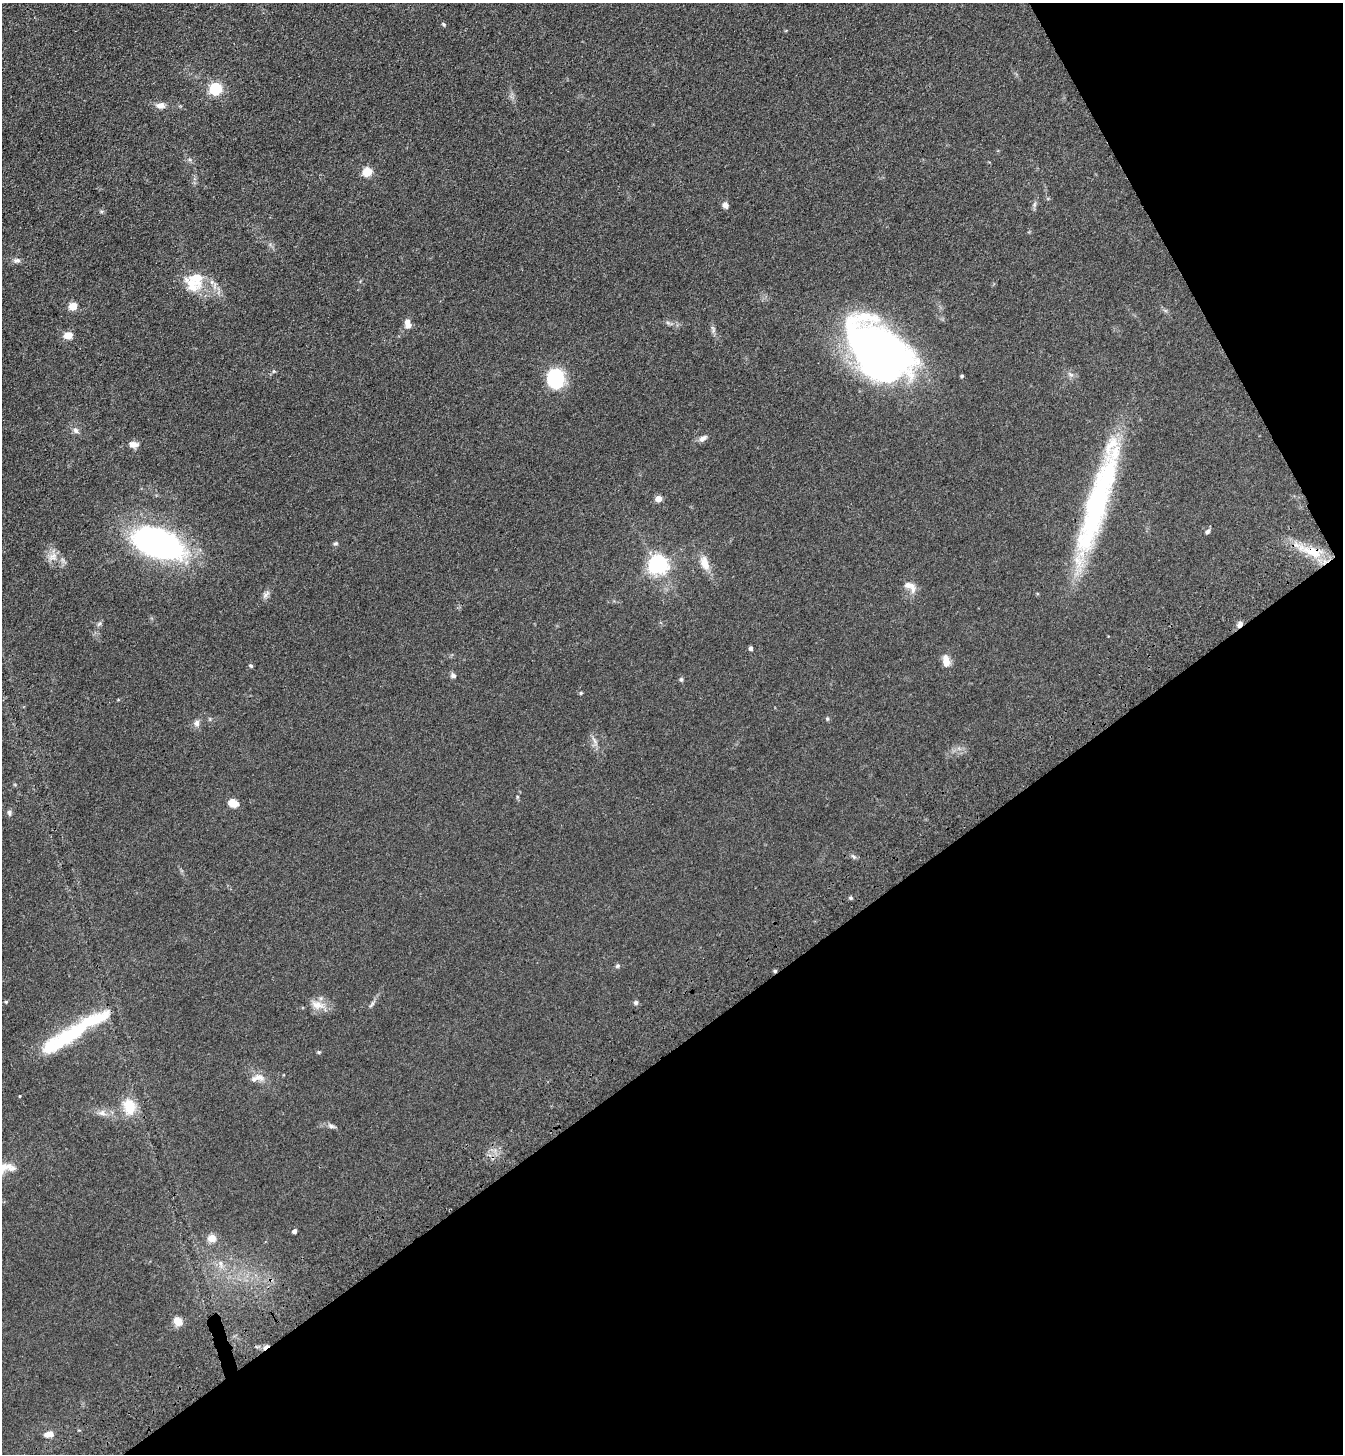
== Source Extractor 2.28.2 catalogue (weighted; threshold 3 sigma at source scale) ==
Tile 12 of 4 x 4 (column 4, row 3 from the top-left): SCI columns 4255-5595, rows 1557-3008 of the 5963 x 6017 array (HDU 1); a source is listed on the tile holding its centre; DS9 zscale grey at full resolution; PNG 1345 x 1456 px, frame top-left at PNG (2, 3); no overlay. Shown black and unused: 33% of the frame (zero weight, under 3 of 4 exposures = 6% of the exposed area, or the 3 px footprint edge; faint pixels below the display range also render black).
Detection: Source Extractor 2.28.2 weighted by HDU 2 'WHT'; one run over the whole footprint, this tile lists its part. Background 0.0855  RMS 0.0086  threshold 0.0385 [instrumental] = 3 sigma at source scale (4.5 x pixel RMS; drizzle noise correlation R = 1.50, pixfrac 1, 0.05/0.05 arcsec/px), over >= 5 px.
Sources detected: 73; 5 inside a brighter object's white glare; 1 cosmic-ray / hot-pixel residue — not listed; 2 inside a brighter listed object's ellipse — not listed separately; the other 65 listed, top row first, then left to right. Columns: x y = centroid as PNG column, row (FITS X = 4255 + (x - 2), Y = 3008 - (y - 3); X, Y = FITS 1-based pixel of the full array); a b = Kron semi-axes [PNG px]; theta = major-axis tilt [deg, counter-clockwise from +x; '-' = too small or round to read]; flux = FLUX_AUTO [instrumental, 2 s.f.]
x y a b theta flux
444 24 6 4 -42 1.1
216 89 6 5 - 110
161 105 8 6 2 6.4
367 172 5 5 - 44
1034 204 7 4 89 1.7
725 205 8 7 - 3.5
17 260 10 7 1 3.1
196 278 20 17 -27 22
73 306 5 5 - 28
668 323 7 4 -19 1.7
408 324 11 7 -81 7
713 329 13 3 -80 2.3
68 335 10 8 8 7
875 352 65 31 -17 200
274 371 5 5 - 1.1
1071 375 8 6 -9 2.6
962 376 4 4 - 1.2
555 378 15 12 -77 70
76 430 9 7 -50 3.2
703 438 10 6 33 4
133 444 11 7 1 5.6
659 499 5 5 - 12
1098 501 142 21 73 180
1207 532 7 5 43 2.1
157 543 46 23 -19 280
336 543 7 5 27 1.5
1312 552 31 14 -18 26
53 557 15 11 24 7.5
704 563 22 11 -71 10
658 564 7 6 - 440
909 585 17 8 -9 5.4
266 594 14 6 50 3.3
99 624 9 4 53 1.8
1240 624 9 6 53 3.5
751 648 4 4 - 2.7
946 661 17 9 -83 7.4
251 666 6 5 - 1.3
453 676 7 6 - 2.5
681 679 5 5 - 1.5
581 693 5 4 - 0.98
827 719 6 4 -70 1.2
197 723 8 7 - 3.7
594 740 12 4 -61 2.8
233 803 12 9 -19 6.7
9 813 8 6 -84 2
853 856 7 4 -20 1.6
851 898 5 4 - 1.2
617 966 7 6 - 1.5
775 971 5 4 - 1.1
6 1002 5 4 - 0.92
636 1003 6 5 - 2
372 1004 13 4 59 2.4
317 1005 22 12 -18 10
65 1038 61 17 32 68
319 1052 5 5 - 0.93
257 1078 20 9 9 7
20 1096 4 2 - 0.52
129 1106 17 13 -78 21
102 1113 11 8 -6 4.6
331 1126 11 6 -26 2.6
294 1231 4 4 - 3.5
212 1238 5 5 - 21
220 1264 11 5 -80 3.6
178 1321 11 8 -43 8.8
48 1434 12 7 9 5.5
Overlapping masked pixels (flux is a lower limit): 5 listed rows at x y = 1098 501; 157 543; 1312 552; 1240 624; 775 971